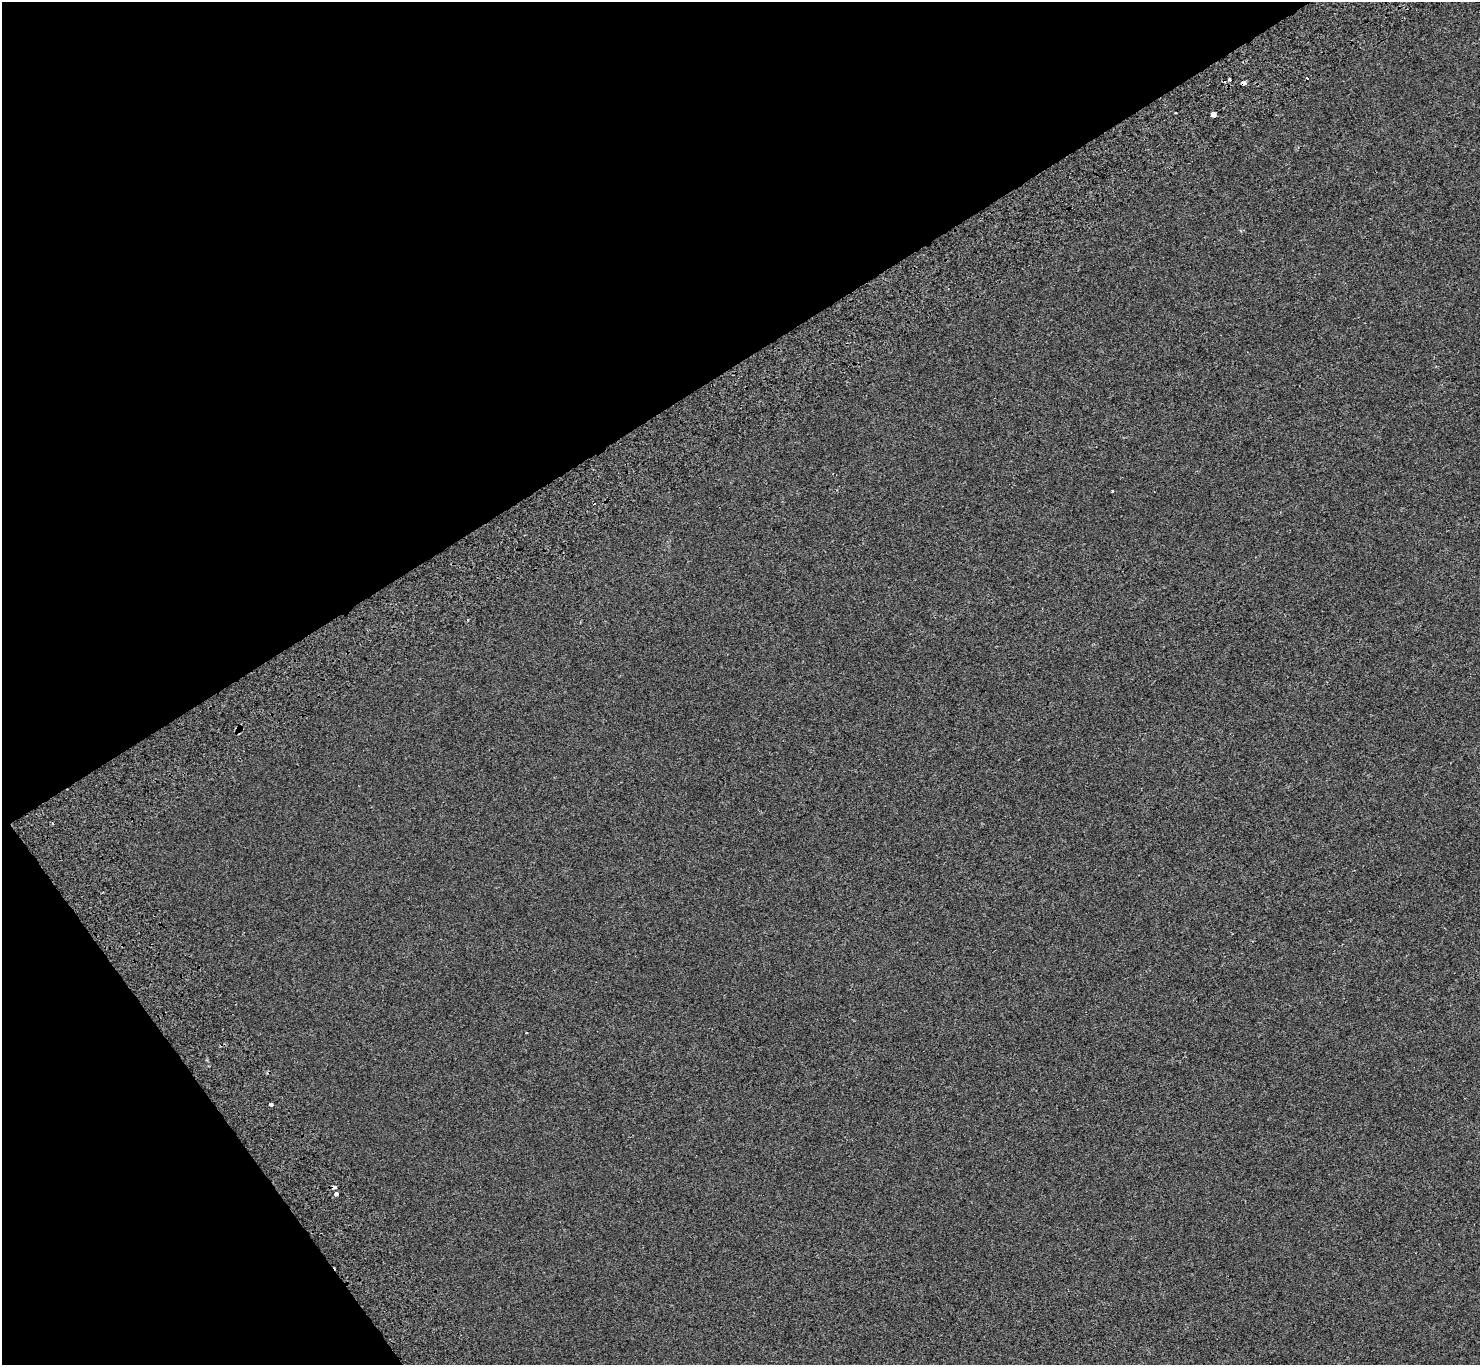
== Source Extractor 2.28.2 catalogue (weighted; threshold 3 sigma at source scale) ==
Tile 5 of 4 x 4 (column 1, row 2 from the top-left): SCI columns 107-1584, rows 3049-4411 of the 6121 x 6036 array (HDU 1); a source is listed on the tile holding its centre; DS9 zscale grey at full resolution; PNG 1482 x 1367 px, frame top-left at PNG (2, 2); no overlay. Shown black and unused: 32% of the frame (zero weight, under 2 of 3 exposures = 7% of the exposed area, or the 3 px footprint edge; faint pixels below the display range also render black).
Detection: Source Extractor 2.28.2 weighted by HDU 2 'WHT'; one run over the whole footprint, this tile lists its part. Background -7.26e-04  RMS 0.0046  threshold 0.0205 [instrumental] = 3 sigma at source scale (4.5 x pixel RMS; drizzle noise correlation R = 1.50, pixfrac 1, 0.0396/0.0396 arcsec/px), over >= 5 px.
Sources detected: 11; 3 cosmic-ray / hot-pixel residue — not listed; the other 8 listed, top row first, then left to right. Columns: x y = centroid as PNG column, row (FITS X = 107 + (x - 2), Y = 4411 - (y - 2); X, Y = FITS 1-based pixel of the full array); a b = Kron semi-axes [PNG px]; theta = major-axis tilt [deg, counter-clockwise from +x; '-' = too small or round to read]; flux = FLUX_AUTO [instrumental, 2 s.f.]
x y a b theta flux
1229 79 3 3 - 2.4
1243 83 4 3 - 11
1175 113 3 3 - 0.55
1213 114 3 3 - 180
1113 491 3 2 - 0.42
271 1104 3 3 - 2.7
334 1187 4 3 - 5.3
336 1194 4 3 - 4.4
Overlapping masked pixels (flux is a lower limit): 3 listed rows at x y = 1229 79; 1243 83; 334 1187